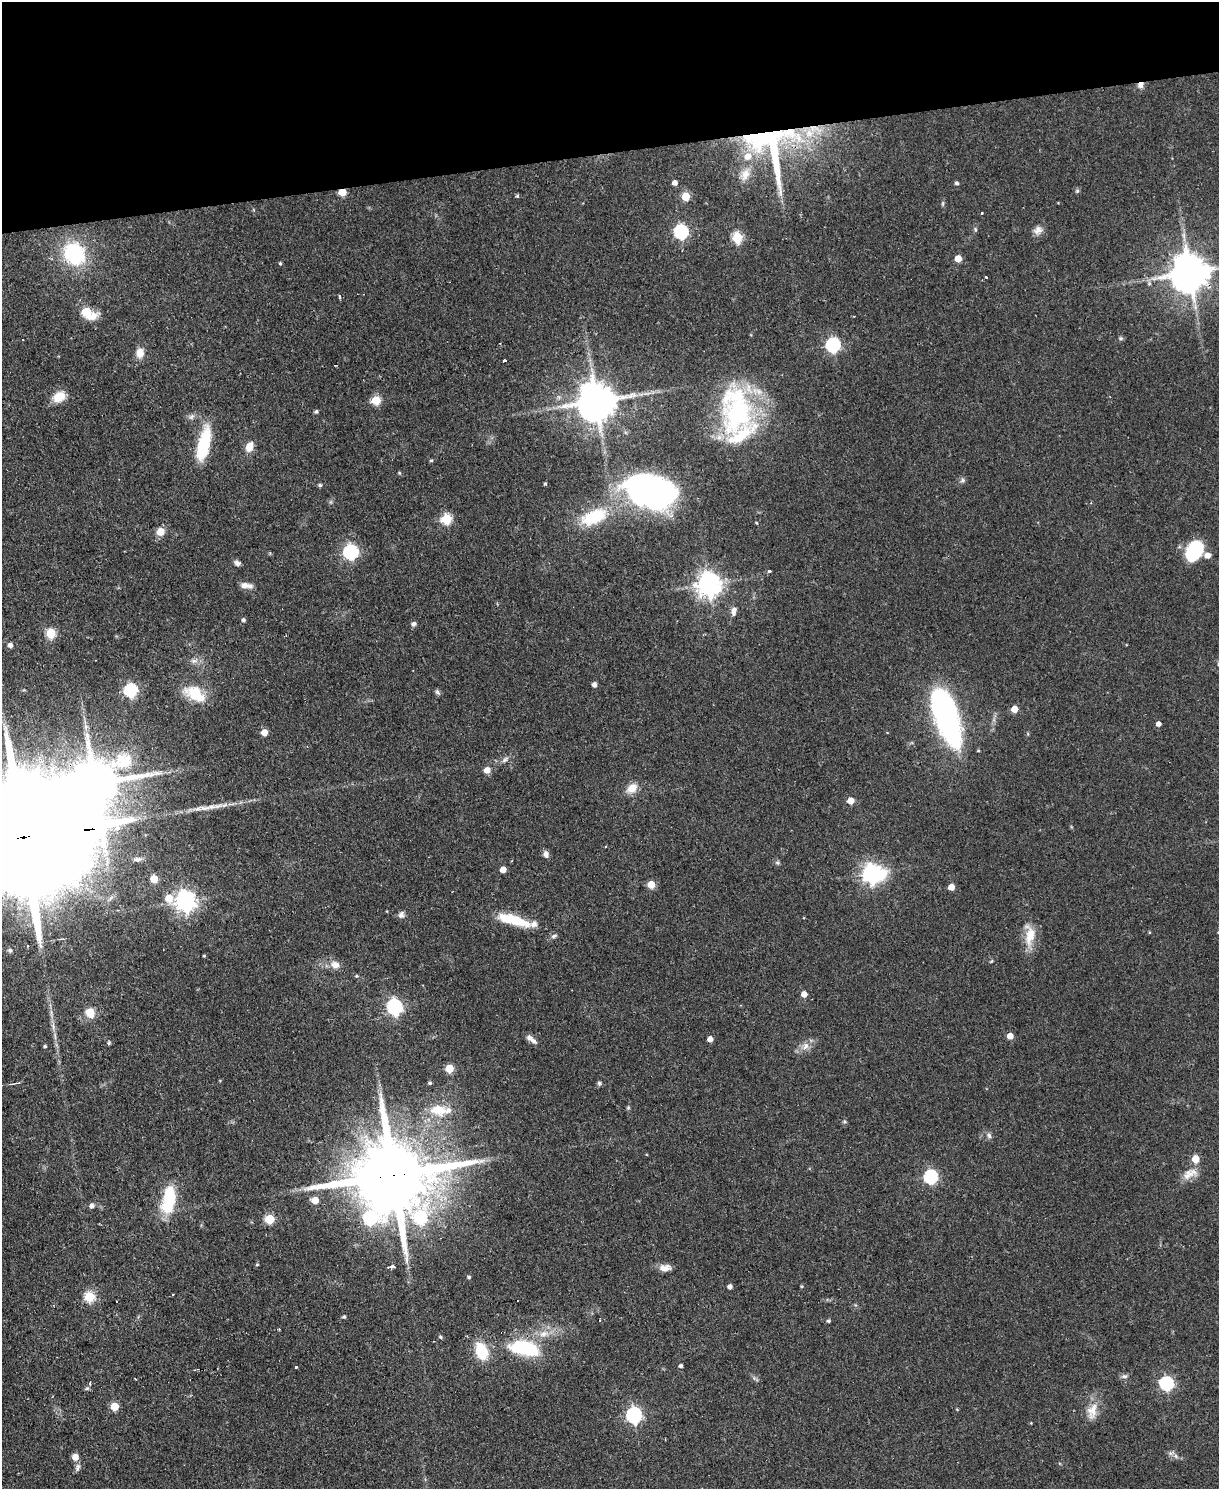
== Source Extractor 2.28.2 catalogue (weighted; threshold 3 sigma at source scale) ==
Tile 3 of 4 x 3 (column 3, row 1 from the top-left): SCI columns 2433-3649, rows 3222-4708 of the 4865 x 4839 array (HDU 1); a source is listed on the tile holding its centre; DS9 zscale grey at full resolution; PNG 1221 x 1491 px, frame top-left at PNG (2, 2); no overlay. Shown black and unused: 10% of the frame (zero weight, under 2 of 3 exposures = <1% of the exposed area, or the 3 px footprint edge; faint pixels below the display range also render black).
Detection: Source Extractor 2.28.2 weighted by HDU 2 'WHT'; one run over the whole footprint, this tile lists its part. Background 0.0668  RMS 0.0055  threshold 0.0248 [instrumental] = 3 sigma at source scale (4.5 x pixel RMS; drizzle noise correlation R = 1.50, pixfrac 1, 0.05/0.05 arcsec/px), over >= 5 px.
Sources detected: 161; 1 too faint to see at this stretch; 2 inside a brighter object's white glare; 5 cosmic-ray / hot-pixel residue — not listed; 9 inside a brighter listed object's ellipse — not listed separately; the other 144 listed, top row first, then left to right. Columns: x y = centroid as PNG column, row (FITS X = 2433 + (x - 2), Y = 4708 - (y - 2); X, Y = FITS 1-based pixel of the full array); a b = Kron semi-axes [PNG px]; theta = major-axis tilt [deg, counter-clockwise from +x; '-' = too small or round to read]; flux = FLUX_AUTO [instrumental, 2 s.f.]
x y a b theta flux
1140 85 8 7 - 3.2
771 146 72 55 -70 120
675 183 5 4 - 3.2
956 183 6 4 -16 0.92
1077 191 6 5 - 0.92
342 192 5 4 - 17
517 196 5 4 - 0.87
686 196 5 5 - 19
254 210 6 3 -71 0.61
982 213 3 2 - 0.51
975 229 7 3 -89 0.87
1038 230 12 11 - 3.7
681 232 6 6 - 99
737 237 6 5 - 35
74 254 24 21 -56 46
958 258 5 5 - 9.2
280 263 5 4 - 0.76
1190 273 11 11 - 1700
986 277 3 2 - 0.59
1149 283 6 5 - 1.3
340 297 4 3 - 3
86 312 6 6 - 19
93 316 17 9 30 6.2
1121 338 6 5 - 0.98
833 345 6 6 - 100
140 353 10 8 81 6.4
505 361 4 3 - 3
59 396 12 9 23 11
376 400 5 5 - 25
596 401 11 10 - 2000
736 410 66 39 -86 97
316 412 5 5 - 0.98
191 417 10 7 30 2
204 444 39 13 78 29
249 447 11 8 67 6.1
431 460 4 4 - 0.82
399 473 4 4 - 0.59
962 480 8 6 3 1.4
545 484 4 3 - 0.76
320 485 4 4 - 1.3
651 490 51 30 -16 170
594 517 34 17 23 30
446 519 6 5 - 40
756 523 3 3 - 0.5
160 531 10 9 - 5.6
1194 551 21 15 62 29
351 552 6 6 - 120
237 563 9 6 -19 1.7
769 571 3 3 - 12
709 584 8 8 - 530
244 585 10 8 -8 3.2
733 611 11 7 84 3.2
243 620 5 5 - 1.3
413 624 6 6 - 1.7
51 633 5 5 - 32
10 645 4 4 - 2.7
194 661 9 7 4 2.8
594 684 5 4 - 2.6
130 690 6 6 - 75
437 692 9 5 -51 1.3
195 694 29 18 -18 18
1014 709 5 5 - 8
947 718 55 20 -71 160
1158 724 4 4 - 2.8
264 732 5 5 - 7.6
505 760 11 6 37 2.1
487 770 5 5 - 5.8
94 784 53 24 2 3200
632 788 13 10 39 6.9
850 801 5 5 - 8.1
24 837 82 21 8 47000
546 854 9 6 -73 2.6
137 859 12 6 2 2.6
777 863 6 6 - 1.1
503 869 5 4 - 5.7
872 873 9 7 -4 270
154 879 5 5 - 13
651 884 5 5 - 13
951 887 5 4 - 6.1
169 898 8 6 -49 12
186 901 8 7 - 340
401 915 9 7 69 2.2
513 920 39 10 -16 22
1149 932 4 3 - 0.5
1030 935 31 13 89 12
554 936 9 5 19 1.4
10 950 5 5 - 1.8
204 956 3 3 - 0.57
335 965 13 10 -13 4.7
356 976 5 4 - 0.65
804 994 5 4 - 5.2
394 1007 7 6 - 160
90 1013 15 12 -60 7.3
53 1026 10 5 -78 2.2
1010 1036 5 4 - 6.1
531 1039 15 6 -35 3.5
710 1039 4 4 - 4
109 1043 5 4 - 0.84
45 1046 4 4 - 0.82
805 1046 12 8 51 4.3
449 1069 5 5 - 17
18 1083 7 3 6 0.81
430 1083 4 4 - 0.95
599 1083 6 5 - 1.1
628 1107 5 5 - 0.71
438 1110 23 14 -6 14
844 1122 6 5 - 0.94
989 1136 8 6 -83 1.6
1195 1159 5 5 - 13
1190 1174 22 12 23 7
393 1175 24 18 7 9500
931 1177 6 6 - 94
169 1199 30 13 81 31
315 1200 5 5 - 11
92 1206 6 5 - 2.4
370 1218 11 8 7 69
420 1218 12 10 50 60
269 1219 5 5 - 28
257 1264 4 4 - 0.65
392 1267 4 3 - 6.5
665 1268 15 8 4 4.5
469 1277 4 4 - 1
730 1286 4 4 - 2.5
801 1286 4 3 - 0.55
173 1294 3 2 - 0.53
89 1297 5 5 - 41
344 1317 4 4 - 1
828 1321 4 4 - 1.2
544 1333 12 6 14 4.2
440 1337 5 4 - 1
524 1348 39 17 -10 40
482 1351 14 10 -67 24
296 1366 3 3 - 1.5
680 1366 4 4 - 1.6
1124 1376 10 6 6 1.6
1166 1383 6 6 - 98
87 1388 7 5 17 0.95
114 1406 5 5 - 16
957 1409 4 3 - 0.49
1092 1411 24 13 77 8.8
634 1415 7 6 - 140
1176 1456 7 5 -48 1.6
75 1457 6 6 - 6.1
78 1468 11 6 72 1.9
Overlapping masked pixels (flux is a lower limit): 7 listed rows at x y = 1140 85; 771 146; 342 192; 1190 273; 94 784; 24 837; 393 1175
Isophote crosses this tile's border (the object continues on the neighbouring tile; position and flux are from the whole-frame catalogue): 3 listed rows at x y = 1190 273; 94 784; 24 837